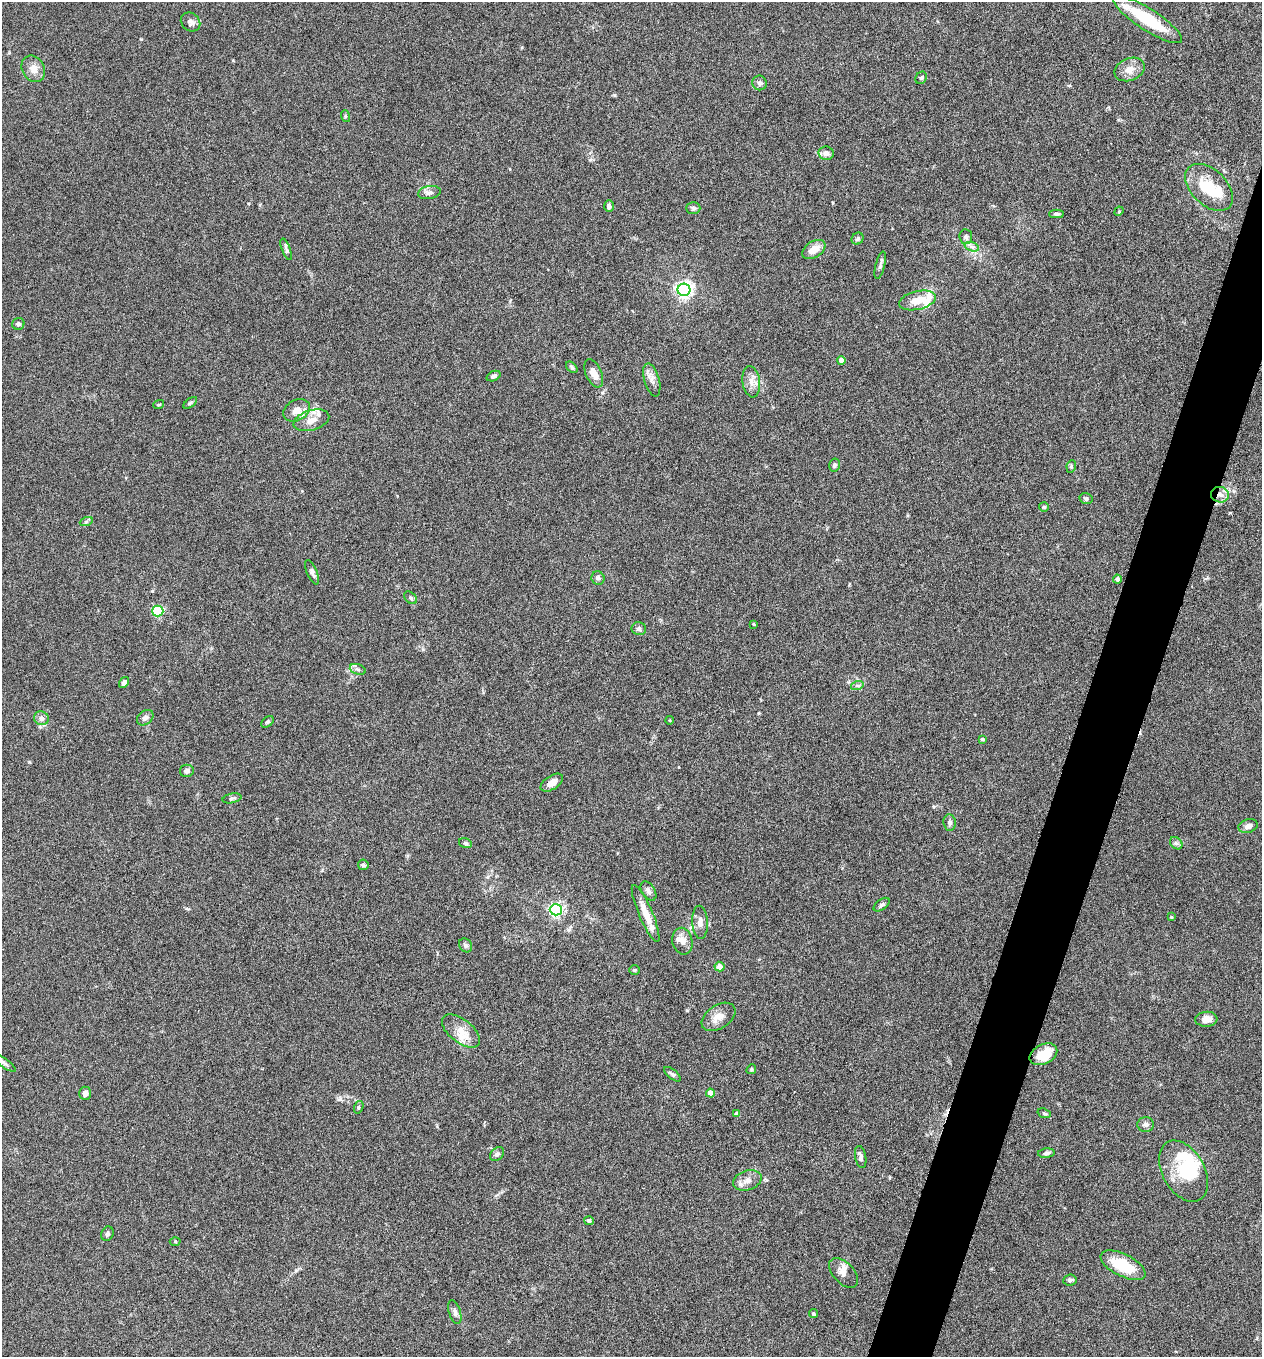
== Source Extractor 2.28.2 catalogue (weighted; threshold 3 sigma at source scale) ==
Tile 10 of 4 x 4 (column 2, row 3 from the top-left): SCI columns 1399-2658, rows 1366-2720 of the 5448 x 5438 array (HDU 1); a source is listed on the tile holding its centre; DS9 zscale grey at full resolution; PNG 1264 x 1359 px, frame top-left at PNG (2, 2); each listed source drawn as its Kron ellipse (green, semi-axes under 4 px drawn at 4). Shown black and unused: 4% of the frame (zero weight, under 5 of 9 exposures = <1% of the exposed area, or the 3 px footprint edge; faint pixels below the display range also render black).
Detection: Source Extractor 2.28.2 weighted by HDU 2 'WHT'; one run over the whole footprint, this tile lists its part. Background 0.0659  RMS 0.0032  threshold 0.0131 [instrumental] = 3 sigma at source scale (4.09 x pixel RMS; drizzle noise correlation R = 1.36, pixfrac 0.8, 0.05/0.05 arcsec/px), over >= 5 px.
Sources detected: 108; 3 inside a brighter object's white glare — neither listed nor drawn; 7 inside a brighter listed object's ellipse — not listed separately; the other 98 listed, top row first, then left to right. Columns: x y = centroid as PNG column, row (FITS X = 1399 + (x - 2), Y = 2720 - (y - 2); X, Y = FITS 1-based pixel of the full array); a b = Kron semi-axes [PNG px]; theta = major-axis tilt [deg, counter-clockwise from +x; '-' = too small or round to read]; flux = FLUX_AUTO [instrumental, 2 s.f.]
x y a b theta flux
1147 19 40 10 -33 15
190 22 10 8 -41 1.2
33 69 14 11 -58 2.6
1129 69 16 11 22 2.7
921 78 6 5 - 0.47
760 83 7 7 - 0.82
345 116 6 3 -73 0.36
826 153 7 6 - 1.5
1209 187 28 17 -44 10
429 193 11 6 9 1.2
609 206 6 5 - 0.85
693 208 7 6 - 0.59
1119 211 5 4 - 0.28
1056 214 7 4 0 0.54
966 237 7 6 - 0.89
858 239 6 5 - 0.65
972 247 7 4 -19 0.87
286 249 11 4 -69 0.76
814 249 13 8 32 3.5
880 265 14 4 76 0.82
684 290 6 6 - 110
917 300 19 9 13 4.7
18 324 6 6 - 0.69
841 360 4 4 - 2.4
572 367 7 4 -45 0.58
594 373 15 8 -66 2.6
493 376 7 4 24 0.73
652 380 17 7 -74 1.8
751 382 16 9 -82 2.4
190 403 8 4 36 0.48
159 404 5 3 - 0.3
297 410 14 10 29 2.6
311 420 18 10 16 3.4
834 465 6 5 - 0.74
1071 467 6 4 81 0.41
1220 495 9 7 -14 1.9
1086 498 6 5 - 0.57
1044 507 5 5 - 0.42
86 522 7 4 19 0.51
312 572 13 5 -67 1
598 578 7 6 - 0.92
1117 579 4 4 - 0.71
410 598 7 5 -42 0.6
158 611 5 5 - 31
754 624 3 2 - 0.31
639 629 7 6 - 0.85
358 669 8 5 -20 0.77
124 682 6 4 55 1.2
857 686 6 4 18 0.48
41 718 7 6 - 1.5
145 718 9 6 39 1
670 720 4 3 - 0.25
268 722 7 4 40 0.48
982 739 4 3 - 0.53
187 771 7 6 - 0.75
552 783 12 7 33 1.9
232 798 9 4 12 0.61
950 823 8 6 -84 0.89
1248 826 10 6 17 1.5
465 843 6 5 - 0.48
1176 843 7 5 -44 0.71
363 865 5 5 - 0.54
648 891 10 6 -57 1.1
882 905 9 5 36 0.7
556 910 6 6 - 66
646 913 31 7 -67 4.2
1171 917 3 3 - 0.3
700 922 16 8 -87 1.9
682 941 13 10 -79 2.2
466 945 7 6 - 0.67
719 967 5 5 - 2.3
634 970 5 4 - 0.36
718 1017 19 11 33 3.1
1206 1019 11 7 4 2.6
461 1031 22 11 -38 4
1043 1054 14 9 27 6.4
3 1062 15 4 -36 0.87
751 1069 5 4 - 0.37
672 1074 10 4 -40 0.72
85 1093 6 6 - 1.4
710 1093 4 4 - 2.9
359 1107 6 4 73 0.44
1044 1113 7 4 -18 0.47
737 1114 4 4 - 0.98
1146 1125 8 7 - 0.94
1046 1153 8 4 6 0.71
497 1154 8 6 41 0.75
861 1157 11 5 -79 0.95
1183 1171 33 21 -60 12
747 1180 14 9 19 2.2
589 1221 5 4 - 0.62
107 1234 7 6 - 0.67
175 1242 5 3 - 0.29
1123 1265 24 11 -27 10
843 1273 18 10 -46 2
1070 1280 7 5 8 0.77
455 1312 12 6 -73 1
813 1314 4 4 - 0.43
Overlapping masked pixels (flux is a lower limit): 1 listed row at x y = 1220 495
Isophote crosses this tile's border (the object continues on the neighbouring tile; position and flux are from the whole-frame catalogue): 1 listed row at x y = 3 1062
Unlisted compact peaks at least as high as the median listed source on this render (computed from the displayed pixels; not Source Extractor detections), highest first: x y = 141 39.